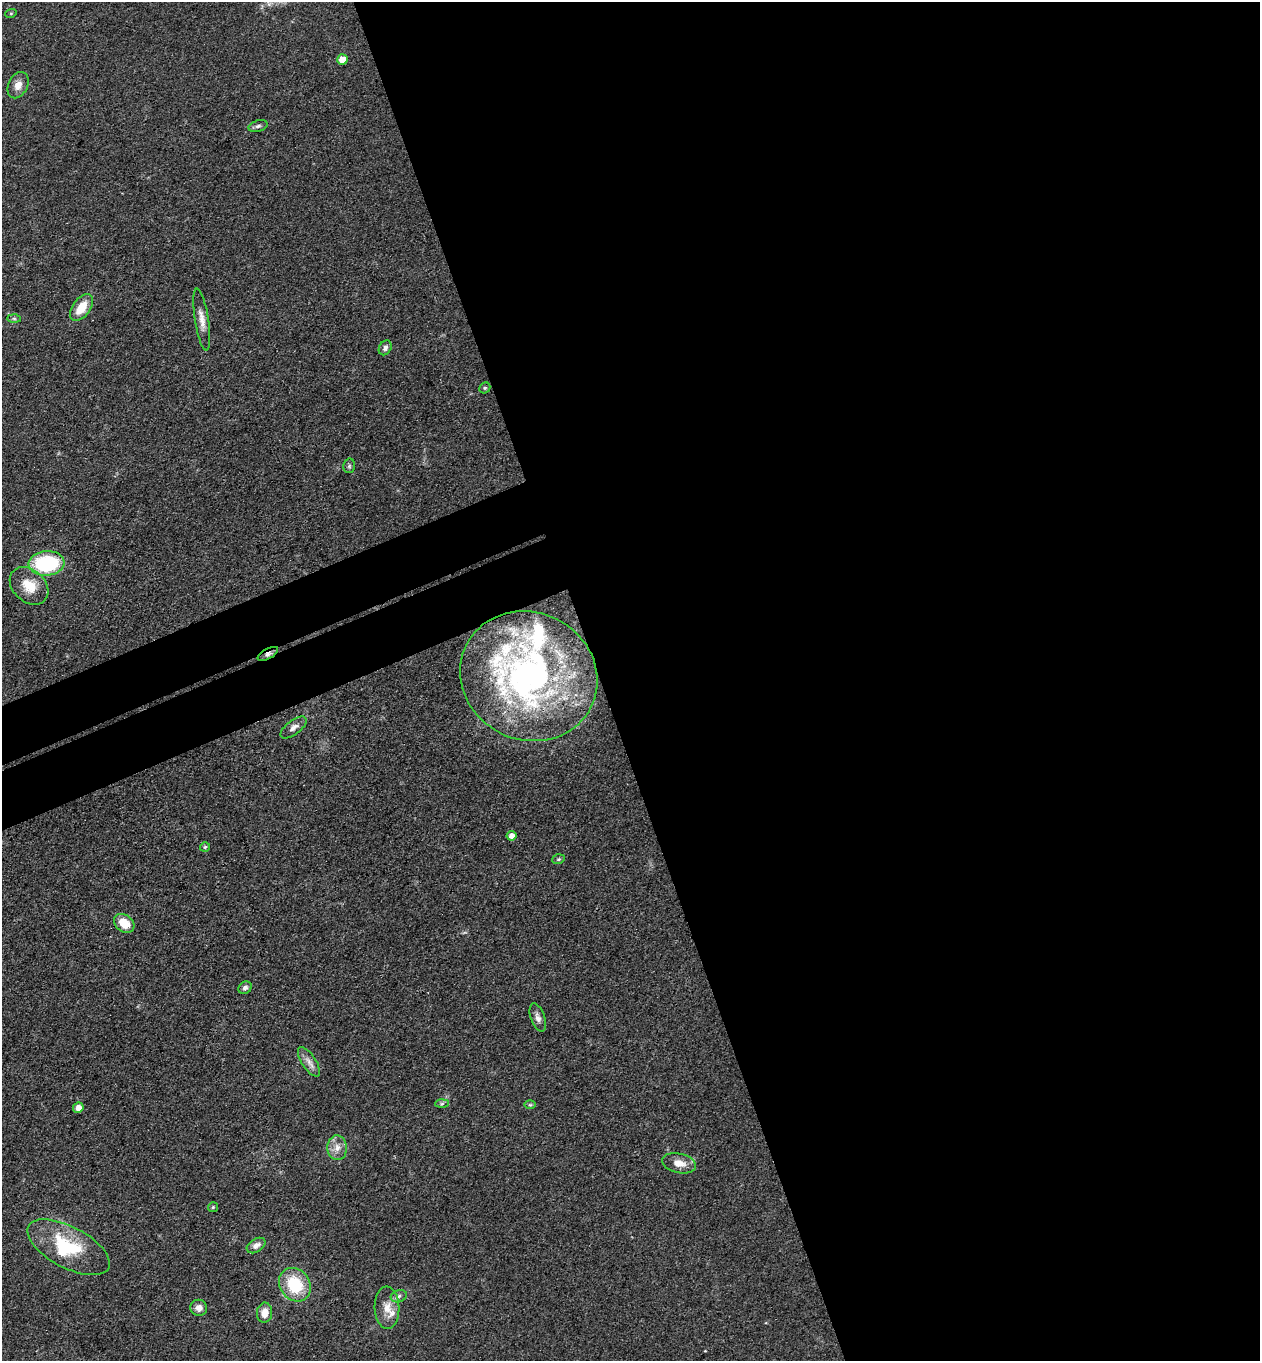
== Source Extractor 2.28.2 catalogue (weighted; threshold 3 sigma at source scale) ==
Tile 8 of 4 x 4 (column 4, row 2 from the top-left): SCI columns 4074-5331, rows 2775-4133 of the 5504 x 5548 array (HDU 1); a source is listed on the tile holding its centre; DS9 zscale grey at full resolution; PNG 1262 x 1363 px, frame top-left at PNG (2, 2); each listed source drawn as its Kron ellipse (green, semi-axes under 4 px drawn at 4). Shown black and unused: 56% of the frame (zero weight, under 3 of 4 exposures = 5% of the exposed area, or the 3 px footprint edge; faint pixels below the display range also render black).
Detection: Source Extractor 2.28.2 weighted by HDU 2 'WHT'; one run over the whole footprint, this tile lists its part. Background 0.0705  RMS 0.0058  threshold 0.0259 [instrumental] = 3 sigma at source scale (4.5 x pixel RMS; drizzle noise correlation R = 1.50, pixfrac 1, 0.05/0.05 arcsec/px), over >= 5 px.
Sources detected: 40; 1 inside a brighter object's white glare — neither listed nor drawn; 4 inside a brighter listed object's ellipse — not listed separately; the other 35 listed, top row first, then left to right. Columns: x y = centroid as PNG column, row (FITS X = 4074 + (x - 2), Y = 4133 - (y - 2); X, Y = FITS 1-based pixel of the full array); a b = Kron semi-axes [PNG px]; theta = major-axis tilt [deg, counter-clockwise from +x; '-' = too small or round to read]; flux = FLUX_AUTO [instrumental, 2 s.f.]
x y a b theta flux
11 13 6 3 19 0.61
342 59 5 5 - 7.7
18 85 14 9 64 5.2
258 126 9 5 16 1.8
81 307 15 8 53 12
14 319 7 4 -2 1
202 320 31 7 -81 5.9
385 348 8 6 59 2.1
485 388 6 5 - 0.84
349 466 7 5 78 1.2
46 563 18 12 4 55
29 586 22 16 -42 13
268 654 11 5 30 1.9
529 676 70 64 -27 190
293 728 15 7 38 3.4
511 836 5 4 - 4.2
205 847 5 5 - 0.89
558 859 6 4 20 0.9
124 923 11 8 -38 11
245 988 7 5 41 1.8
538 1018 14 7 -70 3.1
309 1062 17 7 -57 4.2
442 1104 7 4 2 1.2
530 1105 6 4 1 0.77
78 1108 5 5 - 4.3
337 1148 12 9 -87 5.2
679 1163 17 9 -12 7.4
213 1207 5 5 - 0.82
256 1245 10 6 31 3.1
68 1247 45 20 -28 37
295 1285 18 15 -53 27
399 1296 8 6 17 1.8
199 1308 8 8 - 3.9
387 1308 21 12 -88 8.1
265 1313 10 7 83 6.5
Overlapping masked pixels (flux is a lower limit): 1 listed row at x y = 268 654